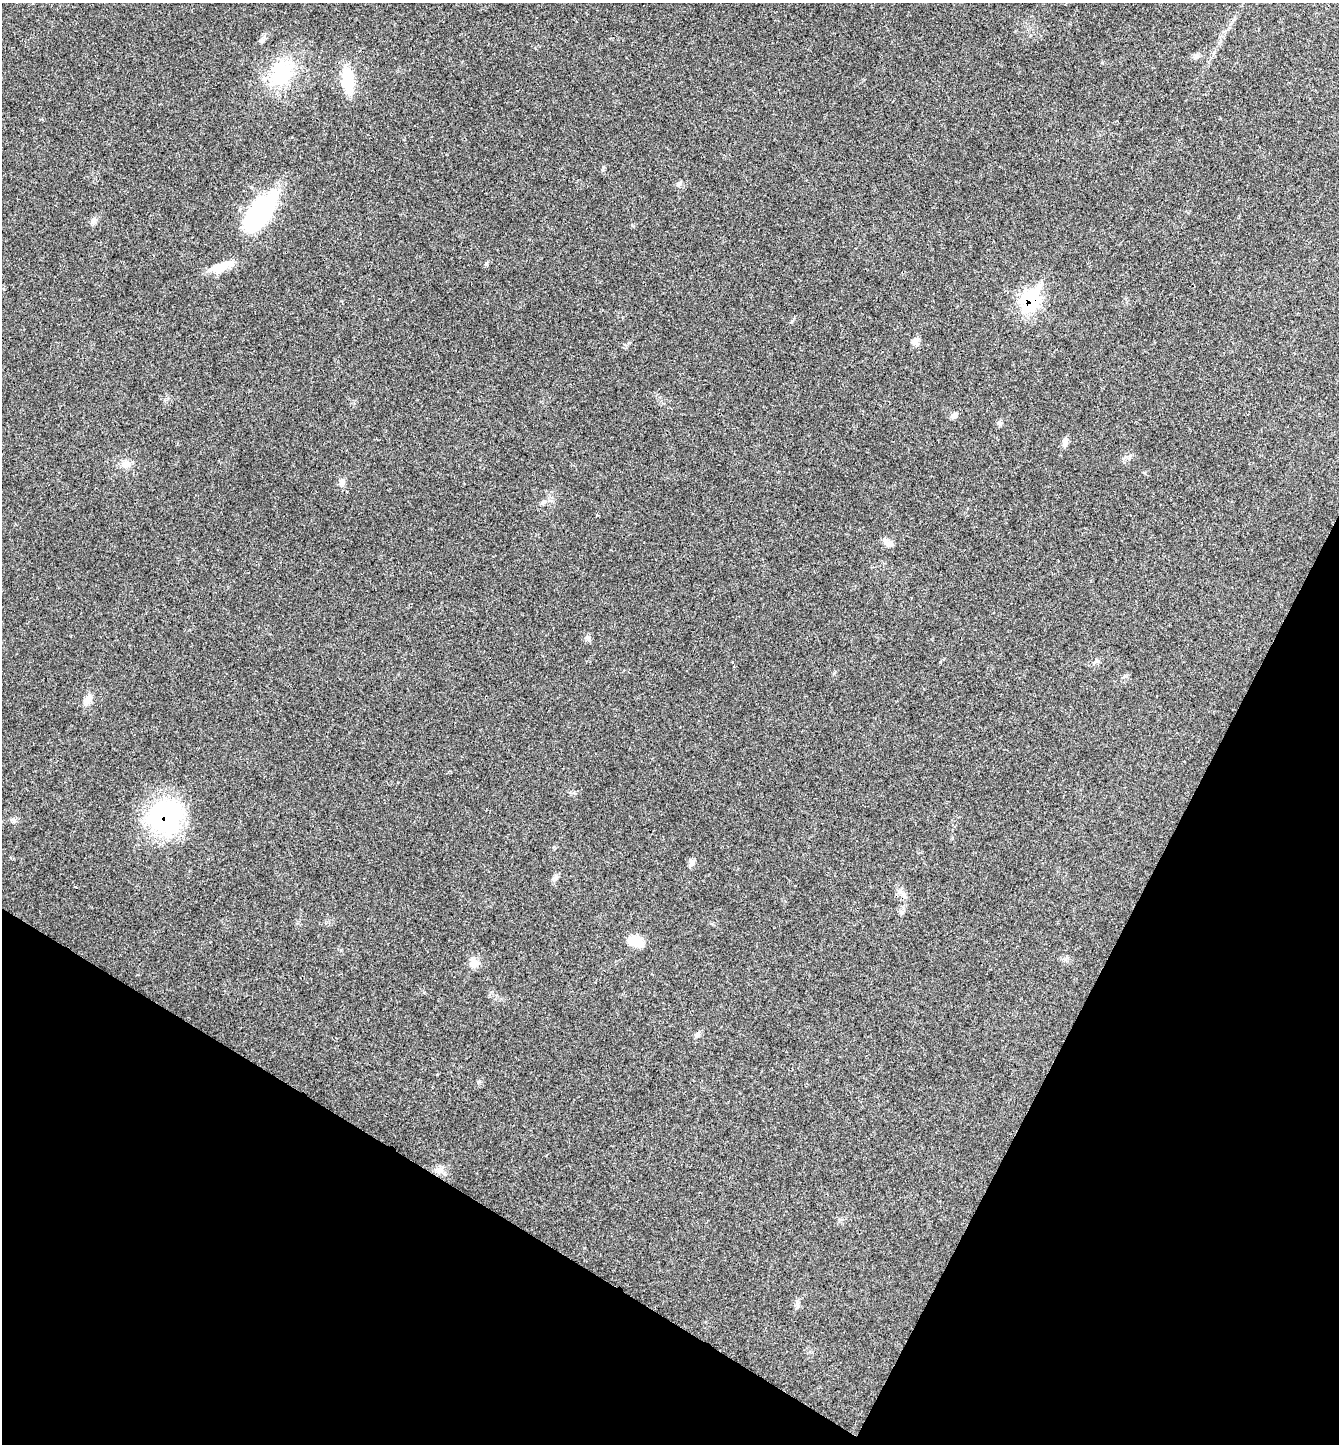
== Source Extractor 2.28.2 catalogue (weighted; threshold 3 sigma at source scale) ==
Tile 15 of 4 x 4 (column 3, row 4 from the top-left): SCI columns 2853-4189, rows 58-1499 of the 5851 x 5844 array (HDU 1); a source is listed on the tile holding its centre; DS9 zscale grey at full resolution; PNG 1341 x 1446 px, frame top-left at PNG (2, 3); no overlay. Shown black and unused: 24% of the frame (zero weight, under 3 of 4 exposures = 3% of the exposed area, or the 3 px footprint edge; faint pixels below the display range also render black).
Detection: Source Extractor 2.28.2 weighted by HDU 2 'WHT'; one run over the whole footprint, this tile lists its part. Background 0.0232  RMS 0.0039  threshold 0.0175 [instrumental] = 3 sigma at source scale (4.5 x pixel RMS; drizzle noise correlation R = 1.50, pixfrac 1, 0.05/0.05 arcsec/px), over >= 5 px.
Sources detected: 26; all 26 listed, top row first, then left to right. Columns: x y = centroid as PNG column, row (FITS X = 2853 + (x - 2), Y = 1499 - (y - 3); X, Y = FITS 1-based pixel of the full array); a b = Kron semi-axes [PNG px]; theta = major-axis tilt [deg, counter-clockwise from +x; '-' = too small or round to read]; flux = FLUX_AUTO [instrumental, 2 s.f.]
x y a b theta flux
1196 56 8 6 58 1
282 73 34 27 56 22
348 80 34 14 -82 11
679 184 7 4 71 0.67
259 214 48 21 55 46
93 221 9 7 52 1.2
220 267 29 11 23 6.4
1030 300 14 10 63 50
916 341 11 7 -76 1.8
953 416 10 6 30 1.1
1065 442 12 7 62 1.5
126 464 15 8 0 2.7
342 482 10 7 59 1.4
542 503 6 5 - 0.68
887 543 16 6 -44 2
588 638 8 5 -57 0.94
88 699 16 8 72 2.6
165 817 37 36 - 49
13 820 7 4 -45 0.8
691 863 10 7 -87 1.3
555 877 9 5 20 0.94
75 887 3 2 - 0.33
635 941 18 12 -11 5.4
474 964 12 11 - 2.5
697 1035 9 4 54 0.88
440 1169 7 4 -18 1.1
Overlapping masked pixels (flux is a lower limit): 2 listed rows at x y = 1030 300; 165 817
Unlisted compact peaks at least as high as the median listed source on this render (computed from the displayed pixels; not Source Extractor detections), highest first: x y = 1126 676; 603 167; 792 321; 1000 423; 264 36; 797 1304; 478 1082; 341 950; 940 662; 901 912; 632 225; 424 992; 1065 959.